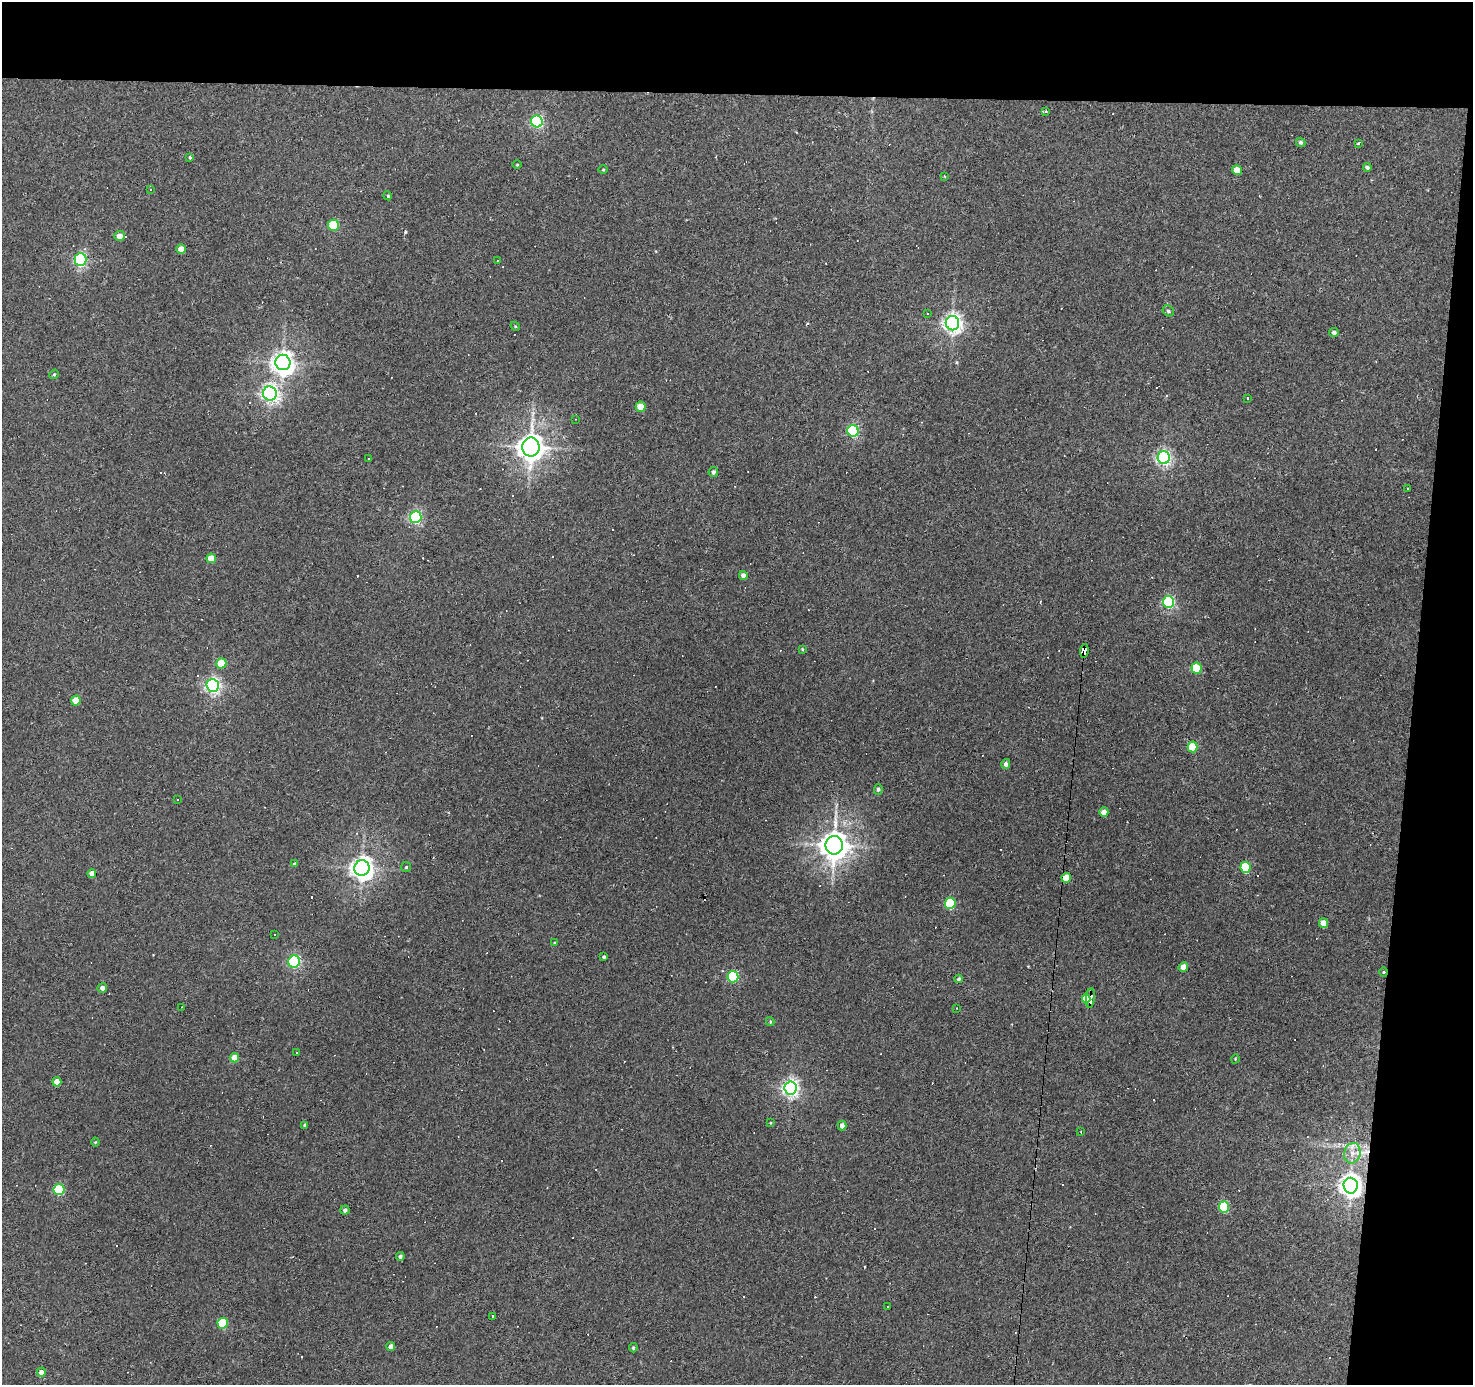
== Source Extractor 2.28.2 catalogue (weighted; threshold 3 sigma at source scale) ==
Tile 3 of 3 x 3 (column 3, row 1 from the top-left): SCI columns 2943-4413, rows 2956-4338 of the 4413 x 4438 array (HDU 1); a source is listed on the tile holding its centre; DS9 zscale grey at full resolution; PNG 1475 x 1387 px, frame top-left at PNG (2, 2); each listed source drawn as its Kron ellipse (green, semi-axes under 4 px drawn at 4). Shown black and unused: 11% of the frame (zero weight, under 2 of 3 exposures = <1% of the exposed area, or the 3 px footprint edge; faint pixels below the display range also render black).
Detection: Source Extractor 2.28.2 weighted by HDU 2 'WHT'; one run over the whole footprint, this tile lists its part. Background 0.0775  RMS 0.0053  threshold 0.0238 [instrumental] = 3 sigma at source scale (4.5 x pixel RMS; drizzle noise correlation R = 1.50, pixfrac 1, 0.05/0.05 arcsec/px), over >= 5 px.
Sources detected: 147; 50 cosmic-ray / hot-pixel residue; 1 long thin detection or spike segment (spike, bleed or trail) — neither listed nor drawn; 2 inside a brighter listed object's ellipse — not listed separately; the other 94 listed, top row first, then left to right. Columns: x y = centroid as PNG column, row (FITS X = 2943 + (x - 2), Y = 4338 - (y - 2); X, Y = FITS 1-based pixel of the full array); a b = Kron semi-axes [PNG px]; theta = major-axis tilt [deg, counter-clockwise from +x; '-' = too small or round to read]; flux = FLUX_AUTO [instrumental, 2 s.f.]
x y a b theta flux
1046 111 3 3 - 0.51
537 121 6 6 - 89
1301 142 5 4 - 1.2
1358 144 3 3 - 1.3
190 157 4 3 - 1.2
517 165 4 3 - 0.46
1367 167 4 3 - 1.2
603 170 5 3 - 0.48
1237 170 5 4 - 6.9
944 176 3 2 - 0.34
150 189 4 2 - 0.37
388 196 4 3 - 0.54
334 225 5 5 - 27
119 236 5 5 - 4.3
181 249 5 5 - 5.3
81 260 6 6 - 89
497 261 3 2 - 0.33
1168 311 6 5 - 1.1
928 314 3 3 - 1.2
952 323 7 6 - 250
515 326 5 3 - 0.56
1334 333 5 4 - 1.5
283 362 8 7 - 400
54 374 5 4 - 0.63
270 393 7 7 - 170
1247 398 3 2 - 0.69
641 407 5 5 - 11
575 419 3 2 - 0.3
853 431 6 5 - 64
531 447 9 8 - 580
369 458 3 3 - 0.78
1164 458 6 6 - 150
713 472 5 4 - 1.4
1408 488 3 2 - 0.55
416 517 6 6 - 93
211 558 5 4 - 8.4
743 575 4 4 - 2.1
1168 602 6 5 - 76
802 649 4 3 - 0.41
1084 651 7 4 82 61
221 663 5 5 - 13
1196 668 5 5 - 25
213 685 6 6 - 160
76 700 5 4 - 8.1
1192 747 5 5 - 17
1006 764 5 4 - 1.7
878 789 5 4 - 1
178 800 3 2 - 0.47
1104 812 5 4 - 4.3
834 845 9 8 - 650
295 864 4 4 - 1.4
406 867 5 5 - 0.67
1245 867 5 5 - 31
362 868 8 7 - 370
92 873 4 4 - 4.6
1066 878 5 4 - 8.1
950 903 5 5 - 42
1323 923 5 4 - 6.9
275 934 2 2 - 0.42
555 943 4 3 - 0.54
604 957 3 3 - 0.96
294 961 6 5 - 76
1183 967 5 4 - 5
1384 972 5 3 - 0.51
733 977 5 5 - 50
959 979 4 4 - 0.92
102 988 5 4 - 2.2
1090 998 10 4 83 24
1086 999 5 4 - 10
182 1007 3 2 - 0.32
957 1008 3 2 - 0.27
770 1022 4 4 - 0.57
296 1053 3 2 - 0.55
234 1058 5 4 - 6.9
1235 1059 4 3 - 0.4
57 1082 4 4 - 6.7
791 1088 6 6 - 200
770 1123 4 3 - 0.4
305 1125 4 3 - 0.98
842 1126 5 4 - 2.7
1081 1132 3 3 - 0.37
95 1142 4 4 - 0.48
1352 1153 10 8 75 4.1
1351 1186 8 7 - 370
59 1190 5 5 - 39
1224 1207 5 5 - 32
345 1210 4 4 - 1.6
400 1256 4 4 - 1.4
887 1306 2 2 - 0.47
492 1316 3 3 - 4.5
223 1323 5 5 - 29
391 1346 4 4 - 2.8
633 1348 4 3 - 0.8
41 1372 4 4 - 3.6
Overlapping masked pixels (flux is a lower limit): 2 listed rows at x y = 1084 651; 1090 998